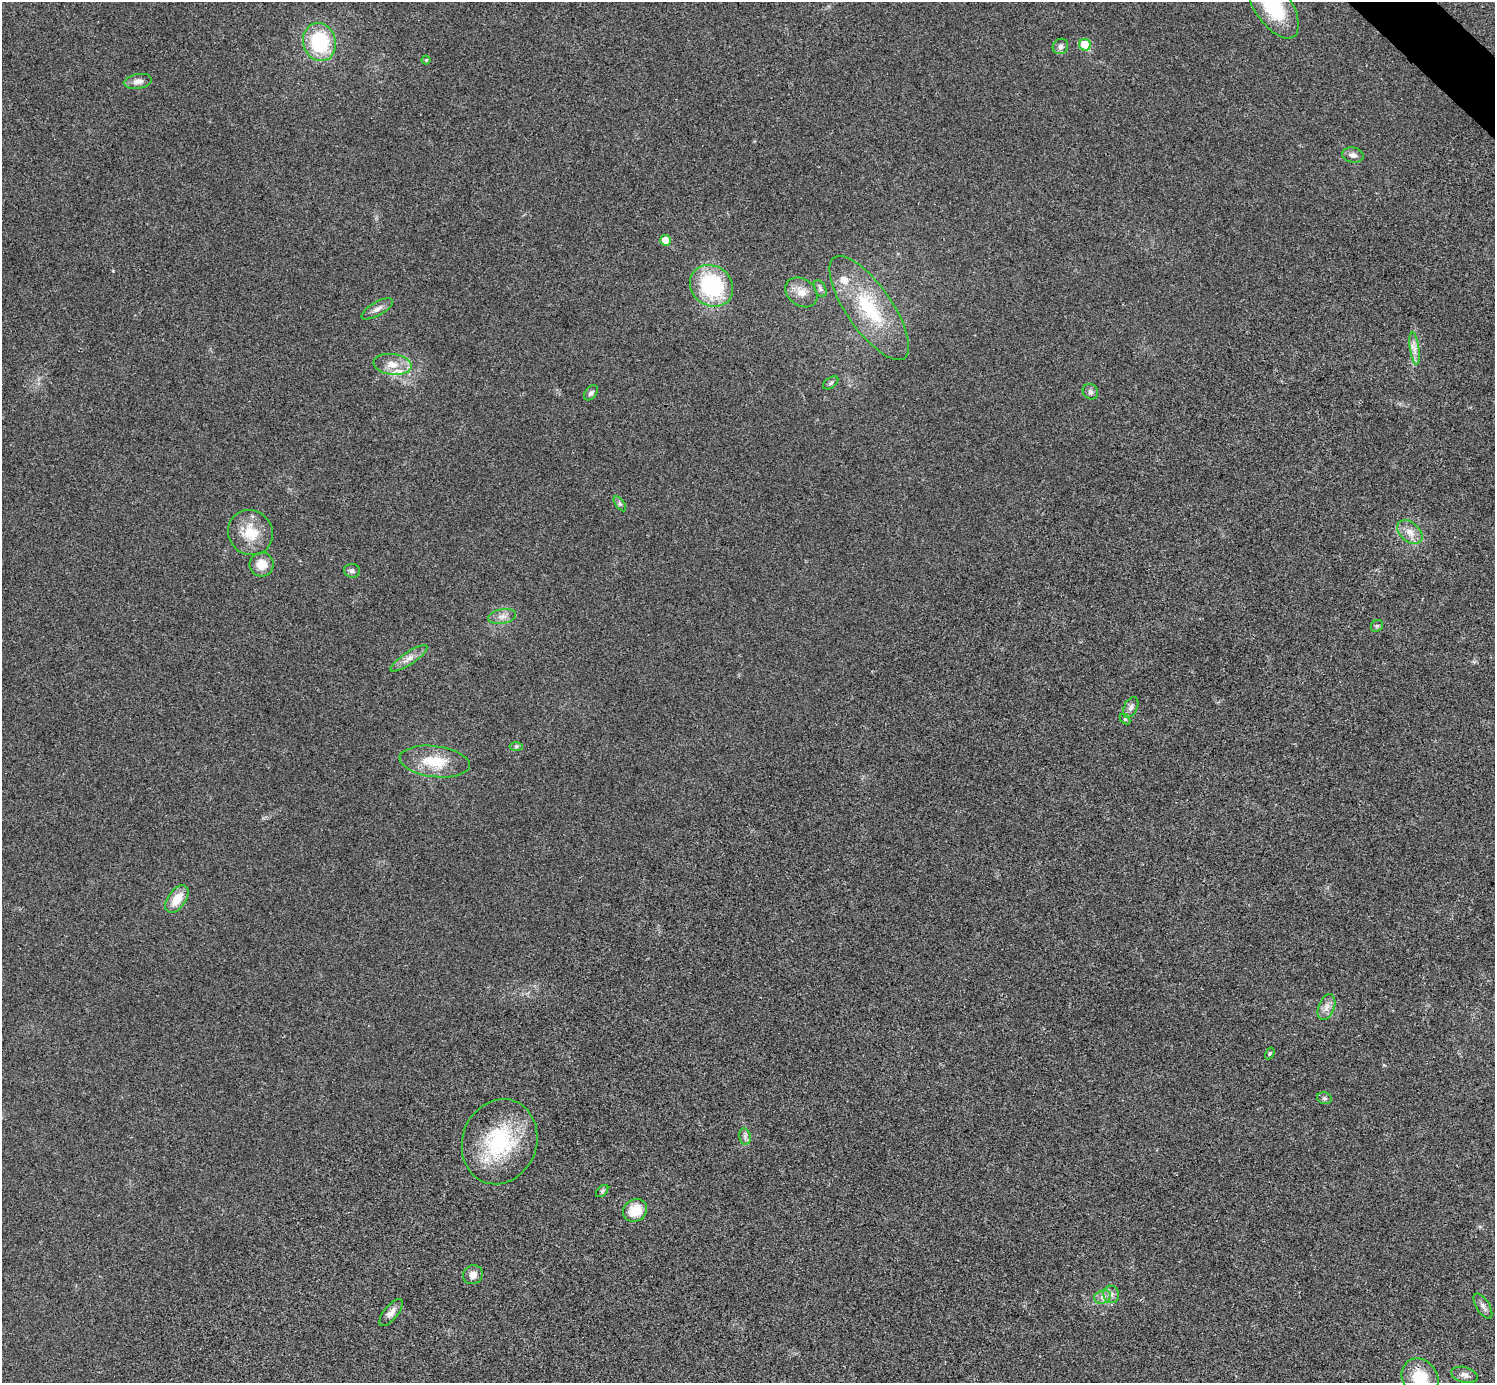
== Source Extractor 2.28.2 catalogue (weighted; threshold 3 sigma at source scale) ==
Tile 10 of 4 x 4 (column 2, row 3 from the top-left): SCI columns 1500-2992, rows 1682-3062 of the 5991 x 5991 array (HDU 1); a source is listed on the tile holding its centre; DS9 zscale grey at full resolution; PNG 1497 x 1385 px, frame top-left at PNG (2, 2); each listed source drawn as its Kron ellipse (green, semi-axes under 4 px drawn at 4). Shown black and unused: <1% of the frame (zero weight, under 3 of 4 exposures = <1% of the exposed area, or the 3 px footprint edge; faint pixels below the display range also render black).
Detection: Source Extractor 2.28.2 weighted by HDU 2 'WHT'; one run over the whole footprint, this tile lists its part. Background 0.0218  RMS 0.0053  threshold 0.0241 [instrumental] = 3 sigma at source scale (4.5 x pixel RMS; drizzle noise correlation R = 1.50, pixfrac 1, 0.05/0.05 arcsec/px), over >= 5 px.
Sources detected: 46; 1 inside a brighter listed object's ellipse — not listed separately; the other 45 listed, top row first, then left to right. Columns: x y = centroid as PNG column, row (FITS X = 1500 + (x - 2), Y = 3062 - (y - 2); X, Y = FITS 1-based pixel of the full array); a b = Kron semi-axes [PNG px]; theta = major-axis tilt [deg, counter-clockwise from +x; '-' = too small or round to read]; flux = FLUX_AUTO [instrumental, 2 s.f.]
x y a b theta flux
1273 6 38 18 -56 37
319 42 19 16 -75 34
1085 45 6 5 - 16
1060 46 8 7 - 1.9
426 60 4 4 - 0.7
138 81 14 7 9 3.1
1353 155 11 7 -9 2.5
665 240 5 5 - 7
712 286 23 19 -37 50
820 289 9 5 -63 1.5
801 292 17 13 -38 6.2
869 308 61 22 -55 39
377 309 18 7 30 3.2
1415 349 16 4 -83 3.2
392 364 19 10 -7 7.4
831 383 9 5 38 1.1
1090 392 8 7 - 1.6
591 393 8 5 51 1.4
620 504 9 4 -54 1.1
1410 532 14 9 -40 5.1
250 533 23 22 - 14
262 564 12 12 - 7
352 571 8 7 - 1.5
502 616 14 7 12 3.4
1377 626 6 5 - 1
409 658 22 6 34 4
1131 707 11 6 62 2.1
1125 719 6 4 -45 0.64
516 746 6 4 1 0.82
435 762 35 15 -7 17
177 899 16 9 56 9.1
1326 1007 13 8 69 3.6
1270 1053 6 3 59 0.59
1324 1098 7 5 -14 1.2
745 1137 8 5 -79 1.7
500 1142 43 37 70 48
602 1191 7 4 45 0.93
635 1210 12 10 32 12
473 1275 10 9 - 3.7
1111 1294 9 8 - 2.5
1103 1297 9 6 21 2.4
1483 1306 14 6 -58 2.4
391 1312 16 7 51 3.2
1464 1375 13 7 -15 2.8
1420 1378 20 17 -52 18
Isophote crosses this tile's border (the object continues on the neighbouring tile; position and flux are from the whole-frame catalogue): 2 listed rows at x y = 1273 6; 1420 1378